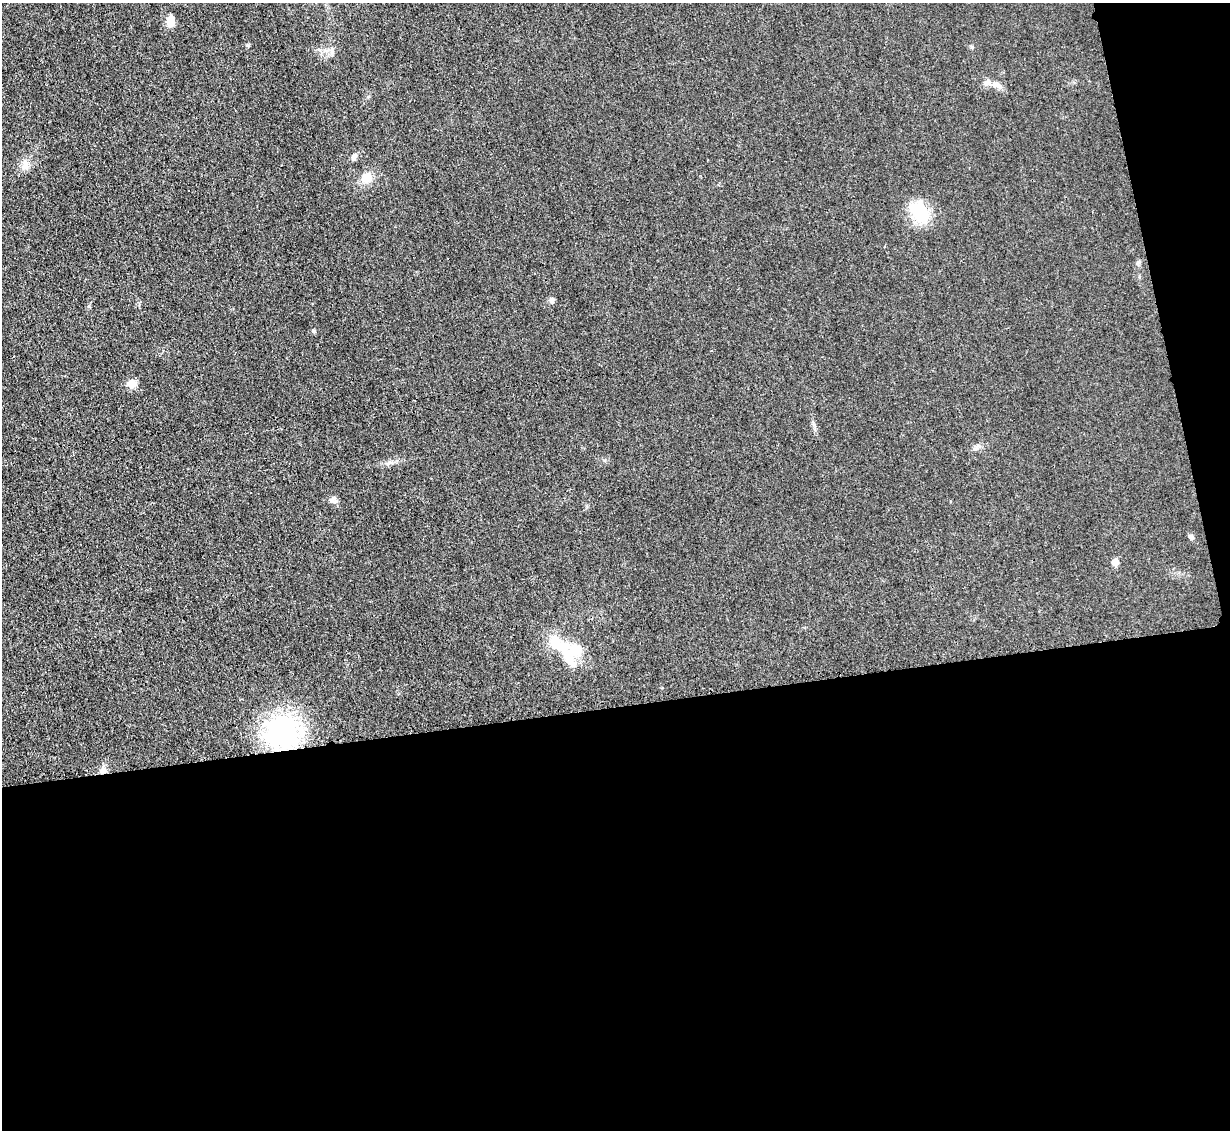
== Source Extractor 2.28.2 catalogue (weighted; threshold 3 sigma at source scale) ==
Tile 16 of 4 x 4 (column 4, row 4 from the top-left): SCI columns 3700-4927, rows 265-1392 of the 4954 x 4926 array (HDU 1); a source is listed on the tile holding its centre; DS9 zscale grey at full resolution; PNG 1232 x 1132 px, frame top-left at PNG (2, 3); no overlay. Shown black and unused: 41% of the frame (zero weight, under 3 of 4 exposures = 2% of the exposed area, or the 3 px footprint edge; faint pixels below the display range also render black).
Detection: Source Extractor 2.28.2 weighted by HDU 2 'WHT'; one run over the whole footprint, this tile lists its part. Background 0.021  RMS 0.0049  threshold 0.0221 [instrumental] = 3 sigma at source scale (4.5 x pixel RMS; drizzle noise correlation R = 1.50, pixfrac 1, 0.05/0.05 arcsec/px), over >= 5 px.
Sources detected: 20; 2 inside a brighter object's white glare — not listed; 1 inside a brighter listed object's ellipse — not listed separately; the other 17 listed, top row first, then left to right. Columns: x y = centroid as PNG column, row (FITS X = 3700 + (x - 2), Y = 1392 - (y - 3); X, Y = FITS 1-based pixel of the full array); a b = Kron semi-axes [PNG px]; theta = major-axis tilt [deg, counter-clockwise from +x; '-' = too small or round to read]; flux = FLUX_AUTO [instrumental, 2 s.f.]
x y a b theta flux
170 21 13 7 88 5.6
972 47 6 4 -89 0.6
332 50 9 6 -64 1.6
997 85 14 7 -27 2.9
354 156 10 6 64 1.5
25 165 11 9 -12 3.2
367 178 14 12 47 6
920 213 32 21 -42 16
552 300 7 6 - 1.6
314 331 6 4 -4 0.93
132 384 13 11 18 3.4
333 500 10 10 - 2
1191 537 8 5 -40 1.4
1115 562 5 5 - 5.1
557 642 31 14 -41 15
282 732 27 25 29 91
103 771 9 7 51 2.6
Overlapping masked pixels (flux is a lower limit): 2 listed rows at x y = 282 732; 103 771
Unlisted compact peaks at least as high as the median listed source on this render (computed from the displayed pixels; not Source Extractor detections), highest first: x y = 248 45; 320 50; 389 462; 1139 262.